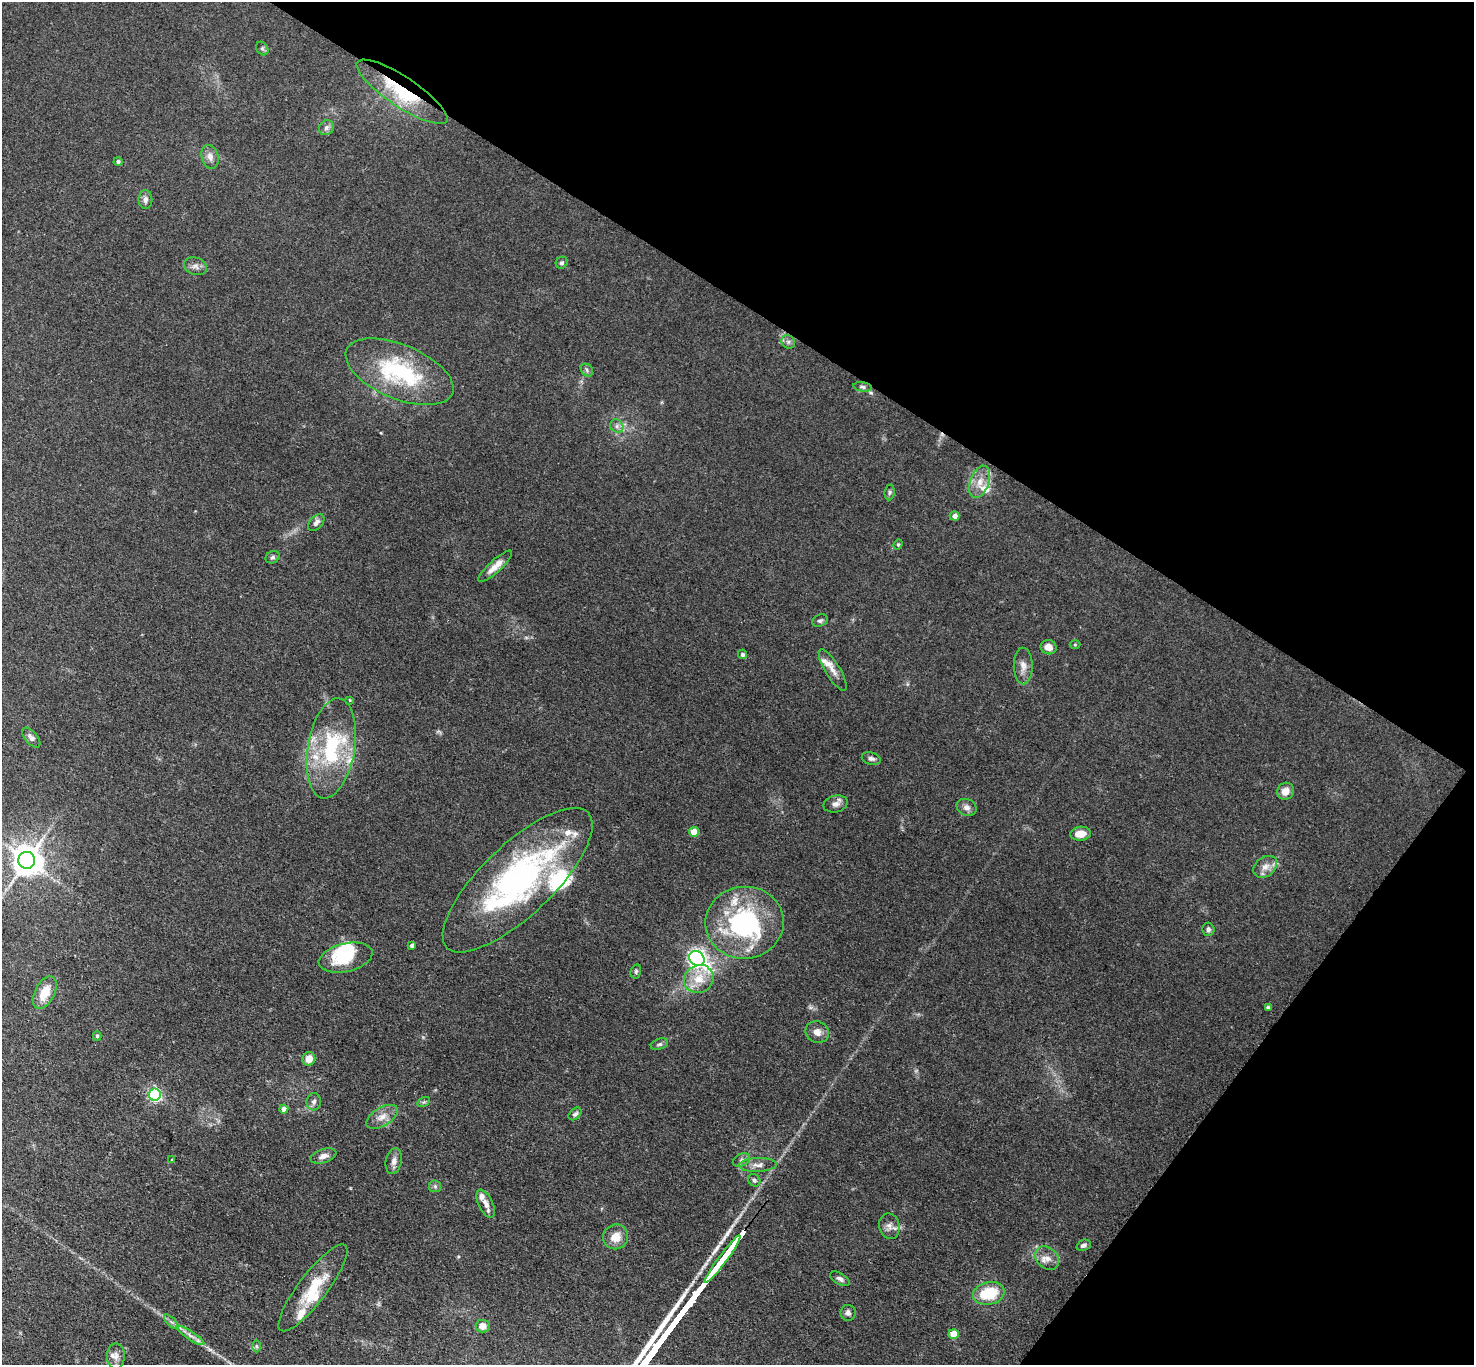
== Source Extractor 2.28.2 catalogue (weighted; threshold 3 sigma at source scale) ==
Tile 8 of 4 x 4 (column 4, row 2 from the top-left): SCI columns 4419-5890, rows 2879-4241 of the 5891 x 5898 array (HDU 1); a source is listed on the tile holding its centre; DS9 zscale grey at full resolution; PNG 1476 x 1367 px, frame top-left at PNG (2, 2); each listed source drawn as its Kron ellipse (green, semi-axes under 4 px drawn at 4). Shown black and unused: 30% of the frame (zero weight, under 3 of 4 exposures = <1% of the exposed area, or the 3 px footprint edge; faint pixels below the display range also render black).
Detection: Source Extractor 2.28.2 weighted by HDU 2 'WHT'; one run over the whole footprint, this tile lists its part. Background 0.103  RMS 0.0069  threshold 0.0311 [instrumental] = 3 sigma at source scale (4.5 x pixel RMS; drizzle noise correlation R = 1.50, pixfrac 1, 0.05/0.05 arcsec/px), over >= 5 px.
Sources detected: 98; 2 inside a brighter object's white glare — neither listed nor drawn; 16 inside a brighter listed object's ellipse — not listed separately; the other 80 listed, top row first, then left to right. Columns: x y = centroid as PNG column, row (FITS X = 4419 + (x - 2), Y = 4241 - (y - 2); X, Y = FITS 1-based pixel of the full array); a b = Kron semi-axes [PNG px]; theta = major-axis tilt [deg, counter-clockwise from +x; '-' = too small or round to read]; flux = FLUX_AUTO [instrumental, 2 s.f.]
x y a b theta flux
262 48 7 5 -54 1.3
402 92 53 15 -33 48
326 128 8 7 - 2.4
210 157 12 8 -75 4.4
118 162 4 4 - 1.4
145 199 9 7 89 2.9
562 263 6 5 - 1.4
195 266 12 8 -16 3.5
788 342 7 6 - 1.9
587 370 7 5 -50 1.5
399 372 57 27 -22 71
862 387 9 4 -10 1.5
617 426 7 6 - 2.2
980 482 17 9 70 8.3
890 492 8 5 83 1.4
955 516 5 4 - 3.8
316 523 10 6 47 3.1
898 544 5 4 - 0.91
273 557 7 6 - 1.6
495 566 22 6 43 6.6
820 621 8 5 26 1.7
1075 644 5 3 - 0.66
1049 647 8 7 - 5.6
742 654 4 4 - 1.5
1023 666 18 9 -89 5.5
833 670 24 7 -59 5.6
350 700 4 4 - 0.61
31 738 12 6 -50 3
331 748 51 23 80 61
871 759 10 6 -14 2.3
1285 791 9 8 - 5.4
835 804 12 8 14 3.7
967 807 10 8 -24 3.4
694 832 5 5 - 14
1081 834 10 7 4 7.5
27 860 8 8 - 1100
1265 867 13 9 38 5.1
518 880 98 35 44 190
744 923 39 36 6 110
1208 929 6 6 - 2
412 945 4 4 - 2
346 958 27 14 13 25
697 958 8 7 - 330
636 971 7 5 75 1.3
699 979 15 13 30 14
45 993 17 9 63 13
1268 1007 4 3 - 1.3
817 1032 12 10 -22 5.1
97 1036 4 4 - 1
659 1044 9 5 17 1.5
309 1059 7 6 - 7.9
155 1095 6 6 - 120
314 1102 9 7 83 2.4
424 1102 7 4 32 1.2
284 1109 4 4 - 5.6
575 1114 7 5 42 1.9
382 1117 17 9 31 7
323 1156 13 6 16 3.8
172 1160 3 3 - 0.56
741 1160 9 6 27 2.3
394 1161 13 8 78 3.6
758 1165 19 7 2 5.3
754 1180 6 5 - 1.6
435 1186 6 6 - 1.4
486 1204 15 7 -65 5.1
889 1226 13 10 -76 4.5
616 1237 13 12 - 8.9
1084 1245 7 5 22 2.1
1047 1258 13 10 -42 5.9
722 1259 29 3 53 4600
840 1279 11 5 -30 2.1
313 1288 53 14 53 28
989 1293 16 11 12 25
848 1313 8 7 - 2.6
171 1322 9 3 -45 1.8
483 1326 7 6 - 5.6
953 1334 5 5 - 16
190 1335 16 4 -33 3.9
257 1346 6 4 -88 1.2
116 1356 13 9 88 4.4
Overlapping masked pixels (flux is a lower limit): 2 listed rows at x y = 402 92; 862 387